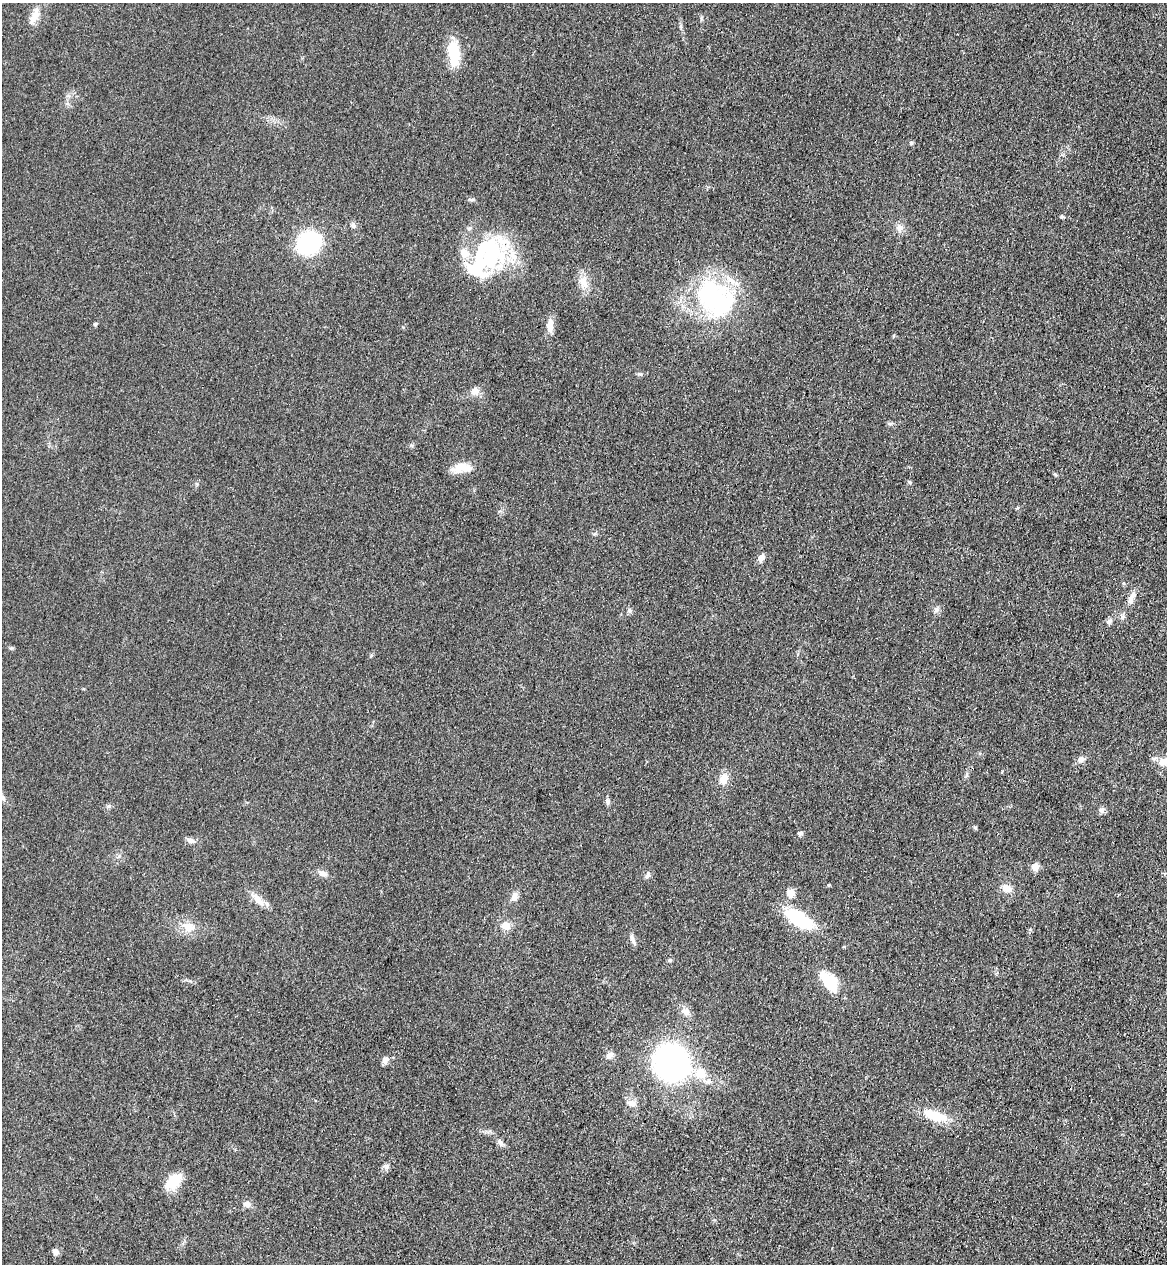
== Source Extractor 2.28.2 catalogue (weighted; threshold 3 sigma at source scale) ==
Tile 6 of 4 x 4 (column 2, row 2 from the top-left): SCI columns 1406-2570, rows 2562-3823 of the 5260 x 5122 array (HDU 1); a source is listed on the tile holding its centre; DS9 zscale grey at full resolution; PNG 1169 x 1266 px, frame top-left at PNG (2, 3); no overlay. Shown black and unused: <1% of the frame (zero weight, under 3 of 4 exposures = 6% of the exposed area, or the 3 px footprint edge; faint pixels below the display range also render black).
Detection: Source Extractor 2.28.2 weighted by HDU 2 'WHT'; one run over the whole footprint, this tile lists its part. Background 0.0581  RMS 0.007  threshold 0.0313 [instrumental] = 3 sigma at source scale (4.5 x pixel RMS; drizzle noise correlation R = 1.50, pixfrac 1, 0.05/0.05 arcsec/px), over >= 5 px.
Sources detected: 63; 3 inside a brighter object's white glare — not listed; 3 inside a brighter listed object's ellipse — not listed separately; the other 57 listed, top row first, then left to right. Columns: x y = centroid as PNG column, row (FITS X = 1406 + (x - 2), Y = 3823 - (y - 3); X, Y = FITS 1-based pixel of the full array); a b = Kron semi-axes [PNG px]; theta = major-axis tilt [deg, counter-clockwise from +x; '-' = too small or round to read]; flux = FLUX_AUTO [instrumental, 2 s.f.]
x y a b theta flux
35 15 22 8 72 7.3
454 54 25 10 -87 29
911 143 6 5 - 1
1062 217 5 5 - 0.99
353 225 8 6 -74 1.7
899 228 10 9 - 3.7
308 243 18 15 38 84
491 257 41 35 60 77
584 284 15 10 -49 6.5
715 298 50 39 -42 100
95 324 5 5 - 0.99
550 325 16 8 87 6.6
640 374 8 4 -22 1.1
475 391 10 10 - 4.7
890 424 7 4 0 1.3
461 468 25 11 5 11
1056 475 6 3 -19 0.82
909 482 6 4 -44 0.96
761 558 9 6 50 4.1
1131 598 17 6 64 5.5
936 610 8 7 - 2.4
629 611 7 5 -69 1.5
1122 616 8 6 -90 2
1109 621 8 6 32 2.1
1081 759 9 7 18 3
723 779 12 10 61 7.2
607 801 9 6 89 1.9
109 806 6 5 - 1.3
1102 810 8 7 - 2.3
800 833 7 5 2 1.4
191 840 12 6 -21 2.9
1035 867 8 8 - 5.2
323 873 11 8 -17 3.4
648 875 11 5 68 2.1
829 885 4 3 - 0.66
1007 888 13 10 -24 5.8
791 893 10 10 - 4.9
514 896 12 8 76 4.2
258 899 24 8 -46 7.3
799 919 34 15 -30 35
505 926 12 10 -41 6.5
188 927 12 10 -22 9.1
632 937 11 6 -68 2.7
670 960 6 4 -20 1.1
829 982 27 13 -53 22
685 1011 14 9 -41 4.7
610 1055 10 7 30 3.3
385 1060 10 7 66 2.9
671 1062 22 21 - 270
701 1073 16 15 - 13
631 1103 15 8 -16 4.6
934 1115 32 13 -17 18
500 1142 12 6 -53 2.6
386 1166 8 6 -75 2.1
173 1181 19 12 47 17
247 1204 10 8 -3 3
55 1252 8 6 -53 2.6
Unlisted compact peaks at least as high as the median listed source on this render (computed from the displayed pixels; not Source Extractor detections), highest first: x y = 975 827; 11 648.